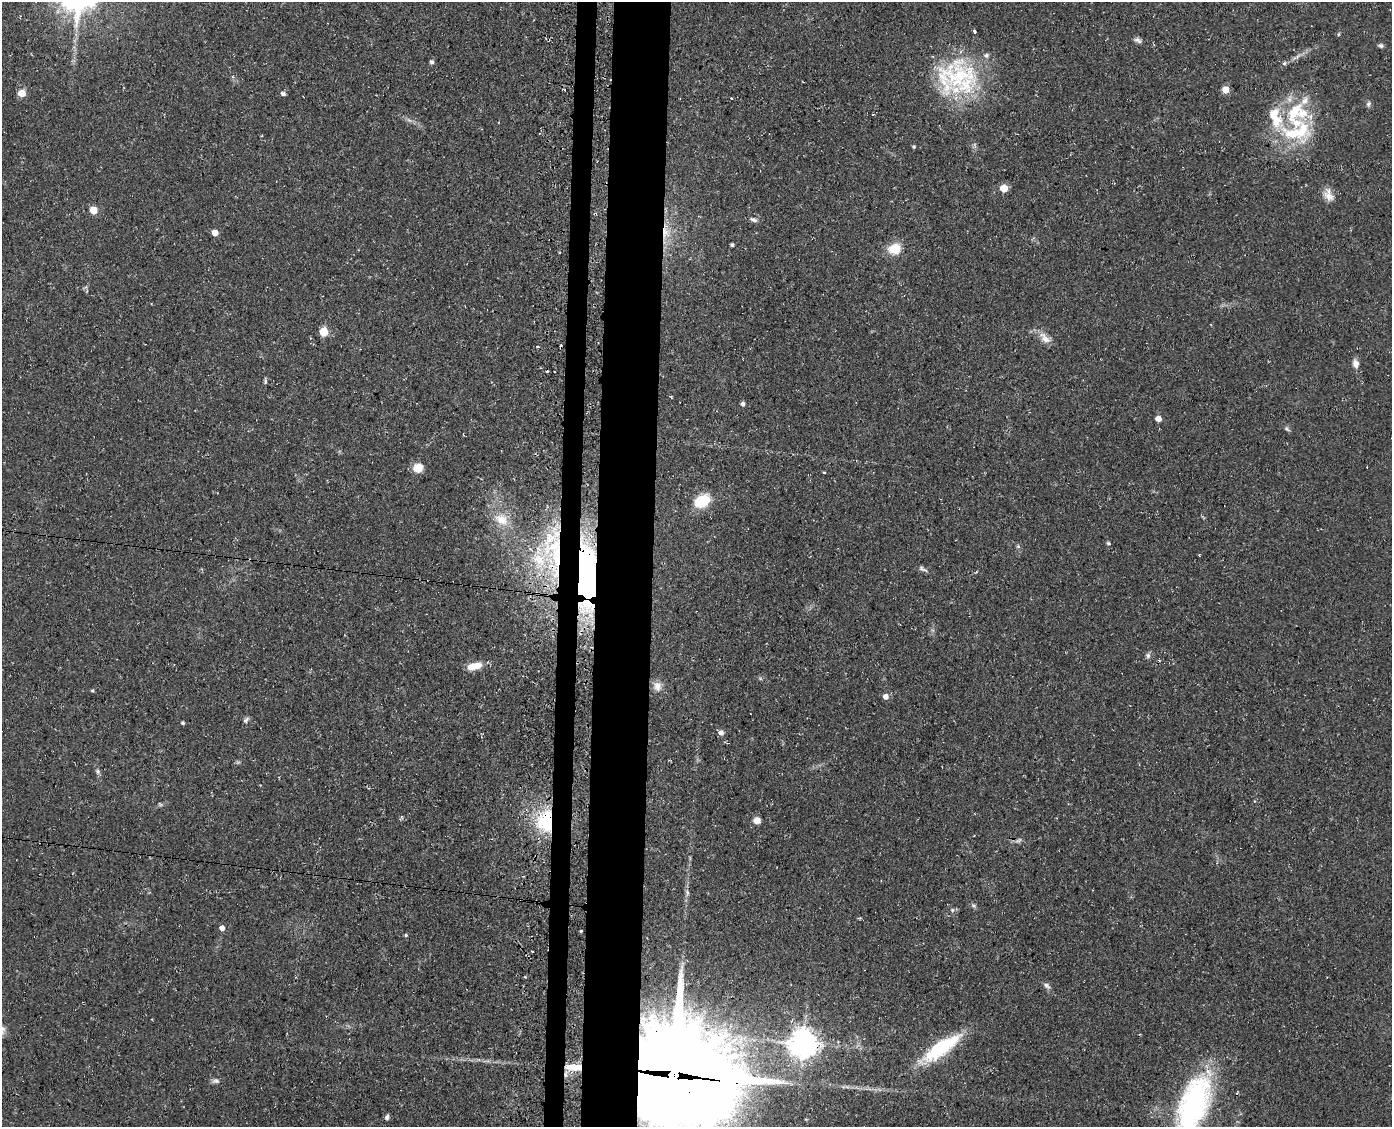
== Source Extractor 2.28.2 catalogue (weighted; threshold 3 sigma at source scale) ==
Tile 8 of 3 x 4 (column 2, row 3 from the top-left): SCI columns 1677-3066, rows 1126-2250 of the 4597 x 4502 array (HDU 1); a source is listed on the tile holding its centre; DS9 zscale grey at full resolution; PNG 1394 x 1129 px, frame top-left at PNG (2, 2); no overlay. Shown black and unused: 6% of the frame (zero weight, under 3 of 4 exposures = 4% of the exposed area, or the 3 px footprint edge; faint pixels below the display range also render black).
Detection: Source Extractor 2.28.2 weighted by HDU 2 'WHT'; one run over the whole footprint, this tile lists its part. Background 0.15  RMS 0.0077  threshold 0.0346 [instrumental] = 3 sigma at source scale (4.5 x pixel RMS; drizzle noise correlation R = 1.50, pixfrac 1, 0.05/0.05 arcsec/px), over >= 5 px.
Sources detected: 83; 4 cosmic-ray / hot-pixel residue — not listed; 8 inside a brighter listed object's ellipse — not listed separately; the other 71 listed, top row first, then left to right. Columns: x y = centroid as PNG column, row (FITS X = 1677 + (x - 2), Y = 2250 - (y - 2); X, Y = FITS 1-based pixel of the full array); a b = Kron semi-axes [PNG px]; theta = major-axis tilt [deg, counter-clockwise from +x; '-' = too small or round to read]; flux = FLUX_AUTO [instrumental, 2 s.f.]
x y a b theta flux
974 31 3 3 - 4.6
1338 34 5 3 - 0.82
1138 40 12 6 -24 2.5
1381 45 7 5 -12 1.7
1298 56 9 3 45 1.9
431 62 5 4 - 2
1284 63 6 5 - 1.4
956 76 59 43 20 92
232 77 4 4 - 1.2
564 90 4 2 - 0.85
1225 90 5 5 - 15
22 93 5 5 - 16
283 94 6 5 - 1.9
1305 101 15 8 52 5.9
1368 104 8 6 64 1.9
409 120 8 4 -36 2
1297 132 47 27 8 52
914 147 4 4 - 1.2
1004 188 5 5 - 18
1328 195 17 12 -67 7.4
93 210 5 5 - 16
754 220 10 6 -20 2.4
215 233 5 5 - 8.2
665 233 18 12 89 14
732 245 4 3 - 1.5
895 249 12 11 - 17
323 332 5 5 - 26
1045 338 20 9 -46 7.2
537 347 3 3 - 1.5
1356 364 10 7 -79 5.1
743 404 6 5 - 1.9
1158 418 5 4 - 7
1287 429 9 4 -45 1.5
418 468 10 9 - 9.3
823 473 3 3 - 3.9
702 501 15 11 29 28
501 520 22 14 -29 15
1108 543 5 4 - 1.1
1018 546 6 5 - 1.2
557 556 41 12 -90 48
539 560 20 13 -44 21
923 569 14 5 -26 2.5
584 575 37 15 -84 360
1148 656 7 7 - 2.2
474 666 19 8 13 11
658 686 13 11 -88 6.1
92 691 5 3 - 0.9
886 697 6 6 - 4.5
246 720 9 5 50 1.8
183 723 4 3 - 1.3
721 733 5 5 - 3.8
97 771 7 6 - 1.8
160 804 8 3 -45 0.95
757 820 9 8 - 4.2
547 821 23 17 74 53
1018 841 11 4 11 2.2
687 892 8 4 -72 1.9
974 906 7 6 - 1.6
952 910 6 5 - 1.5
222 928 5 5 - 4
581 931 3 3 - 1.2
406 935 4 4 - 1.1
532 951 3 2 - 0.65
1047 986 10 6 -41 2.6
803 1044 9 9 - 1100
941 1048 41 12 35 66
574 1067 24 8 -2 12
676 1075 37 34 -86 16000
216 1081 10 6 3 2.5
1194 1104 60 29 70 160
387 1117 7 5 74 2
Overlapping masked pixels (flux is a lower limit): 7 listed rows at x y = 665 233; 557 556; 539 560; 584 575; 547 821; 574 1067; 676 1075
Isophote crosses this tile's border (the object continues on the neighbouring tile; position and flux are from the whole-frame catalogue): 2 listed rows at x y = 676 1075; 1194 1104